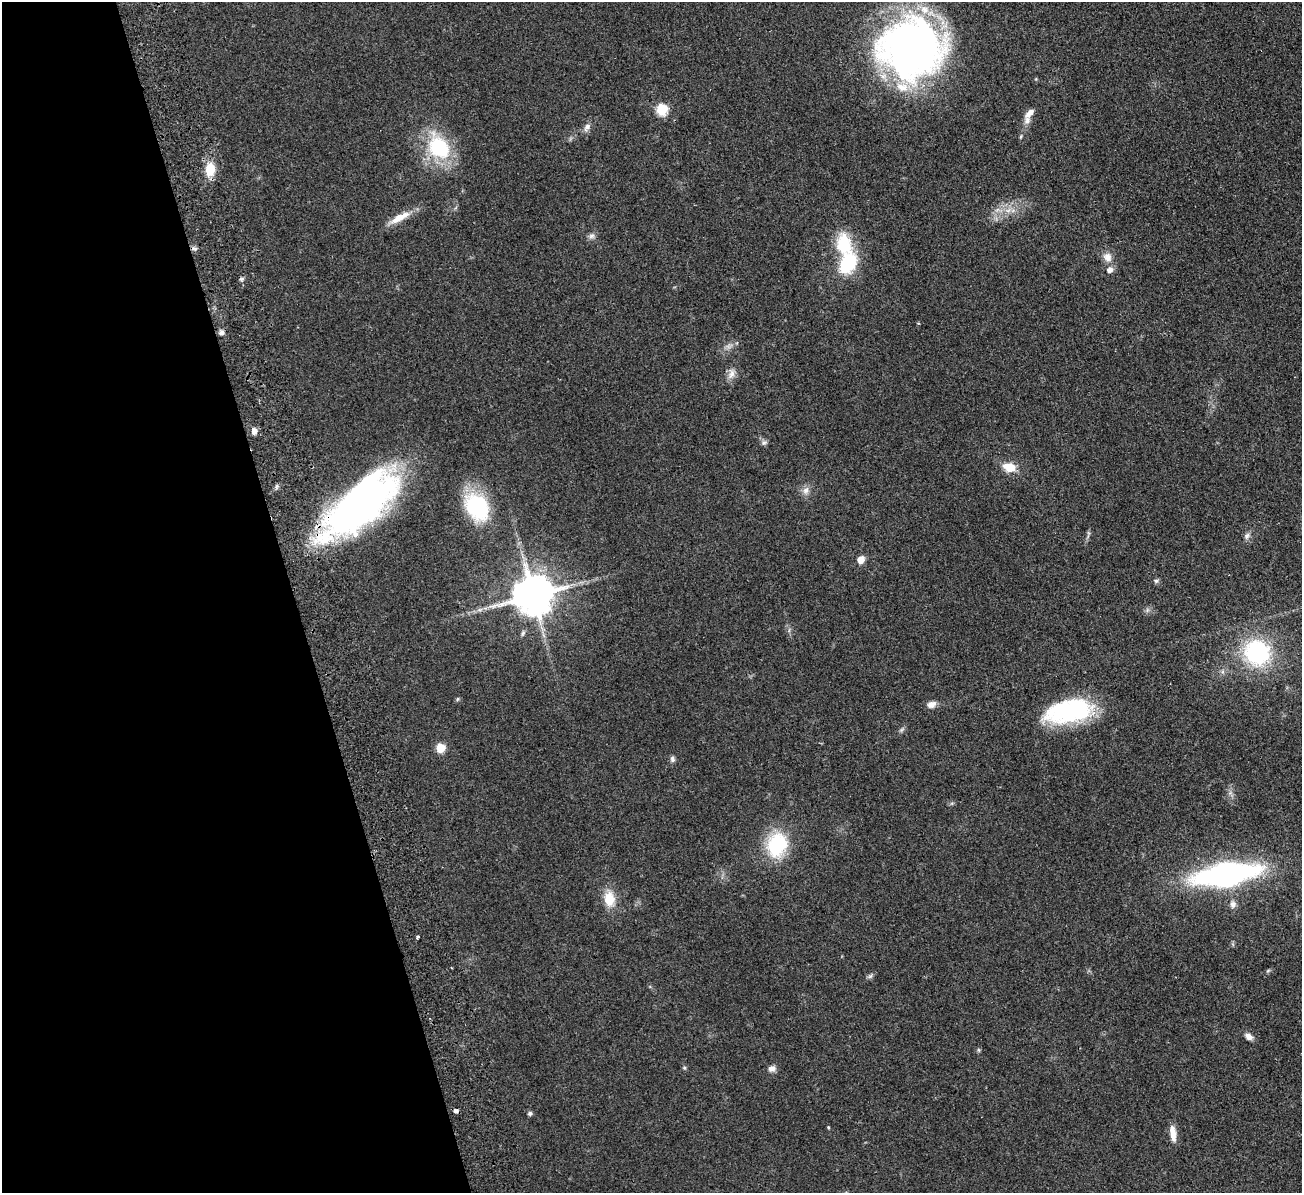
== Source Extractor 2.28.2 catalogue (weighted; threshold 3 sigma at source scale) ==
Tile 5 of 4 x 4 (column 1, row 2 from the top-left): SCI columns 56-1355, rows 2550-3740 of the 5311 x 5219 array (HDU 1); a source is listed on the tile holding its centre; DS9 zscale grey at full resolution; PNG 1304 x 1195 px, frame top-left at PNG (2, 2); no overlay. Shown black and unused: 22% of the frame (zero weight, under 2 of 3 exposures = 3% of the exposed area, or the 3 px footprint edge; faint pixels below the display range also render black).
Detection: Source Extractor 2.28.2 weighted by HDU 2 'WHT'; one run over the whole footprint, this tile lists its part. Background 0.107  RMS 0.008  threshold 0.036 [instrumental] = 3 sigma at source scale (4.5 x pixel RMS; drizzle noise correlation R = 1.50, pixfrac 1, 0.05/0.05 arcsec/px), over >= 5 px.
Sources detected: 55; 2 too faint to see at this stretch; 2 inside a brighter object's white glare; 1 cosmic-ray / hot-pixel residue — not listed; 4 inside a brighter listed object's ellipse — not listed separately; the other 46 listed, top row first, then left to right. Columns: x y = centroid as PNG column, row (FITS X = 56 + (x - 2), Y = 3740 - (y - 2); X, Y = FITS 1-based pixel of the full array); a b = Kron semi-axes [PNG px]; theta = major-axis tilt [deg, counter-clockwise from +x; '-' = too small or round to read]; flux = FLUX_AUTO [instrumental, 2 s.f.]
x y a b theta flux
911 48 56 53 17 440
662 109 6 6 - 60
1027 120 12 8 73 4.9
587 127 12 7 53 3.9
1021 136 6 3 72 0.93
439 147 35 25 -57 54
210 169 15 10 85 15
1008 210 8 4 37 2.9
399 218 33 8 28 12
591 236 8 8 - 2.8
194 248 9 4 0 1.8
1107 257 14 11 -56 6.7
848 263 30 19 66 40
242 279 6 4 89 1.5
221 333 7 6 - 2.5
731 374 15 8 63 5.4
254 431 8 6 -87 4.4
764 442 8 7 - 2.1
1009 467 13 9 -11 14
806 491 11 9 75 4.5
353 507 94 33 36 320
477 507 29 22 -54 65
1247 536 10 7 54 2.8
861 560 6 5 - 9.3
1156 581 6 6 - 1.6
533 595 11 11 - 2800
480 610 9 4 8 2.4
1257 652 23 21 -43 88
457 699 6 5 - 1.2
931 704 10 7 15 5.1
1069 711 50 23 6 92
440 748 6 5 - 26
672 759 9 6 -74 2.1
777 845 22 17 74 61
1226 874 45 17 9 280
609 899 20 14 -82 15
1233 904 10 8 -88 3.7
418 937 4 3 - 1.4
870 976 8 4 44 1.7
1249 1036 10 7 -33 4.1
979 1050 6 4 -89 1.1
684 1068 5 5 - 1.1
772 1069 10 8 25 3.6
530 1113 5 5 - 1.7
828 1127 4 3 - 0.87
1173 1133 19 7 -83 8
Overlapping masked pixels (flux is a lower limit): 1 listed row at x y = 353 507